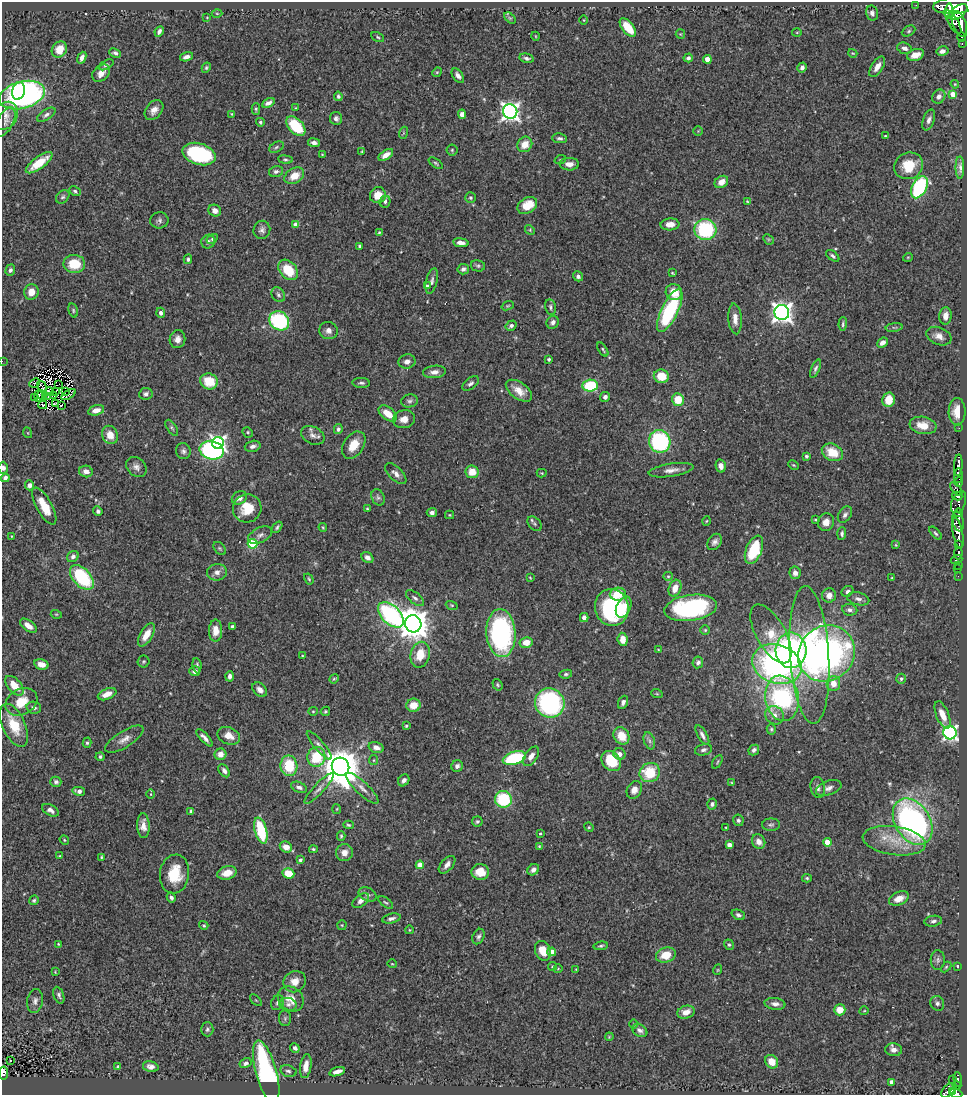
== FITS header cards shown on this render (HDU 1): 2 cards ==
NAXIS1  =                  965
NAXIS2  =                 1093

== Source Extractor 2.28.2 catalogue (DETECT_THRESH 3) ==
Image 965 x 1093 px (HDU 1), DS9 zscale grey, 1 PNG px = 1 image px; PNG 969 x 1097 px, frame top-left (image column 1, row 1093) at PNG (2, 2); each listed source drawn as its Kron ellipse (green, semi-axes under 4 px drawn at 4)
Background 0.709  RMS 0.027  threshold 0.0807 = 3 sigma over >= 5 px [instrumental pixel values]
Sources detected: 442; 2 with non-positive FLUX_AUTO (blend fragments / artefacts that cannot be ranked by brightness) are neither listed nor drawn; the other 440 listed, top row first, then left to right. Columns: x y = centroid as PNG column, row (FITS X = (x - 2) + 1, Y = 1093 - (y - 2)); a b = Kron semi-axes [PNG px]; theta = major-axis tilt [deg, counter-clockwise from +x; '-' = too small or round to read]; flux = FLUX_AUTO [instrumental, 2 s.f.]
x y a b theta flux
916 5 2 2 - 6
954 6 21 8 4 4100
949 11 8 4 84 1200
958 12 11 6 37 1200
217 13 5 3 - 1.6
872 13 7 6 - 6.3
207 17 2 2 - 1.4
510 18 7 4 -44 2.5
584 20 5 3 - 1.4
953 22 13 5 -59 740
959 24 13 6 -70 1400
628 27 11 5 -52 42
159 31 6 4 63 6.3
909 31 7 5 28 3.1
797 32 5 3 - 1.7
680 34 5 4 - 1.9
535 36 4 3 - 1.3
378 37 7 4 -28 2.6
962 37 4 3 - 23
962 43 3 2 - 69
904 48 7 5 -18 6.8
59 49 8 7 - 28
942 51 6 4 11 8.2
115 53 6 4 -25 4.5
853 53 4 3 - 1.5
915 55 9 5 17 16
186 57 7 4 16 7.4
82 58 6 3 68 7.6
527 58 7 4 -12 5.1
688 58 5 4 - 4.5
707 59 4 4 - 19
106 65 8 4 27 3.9
802 67 5 4 - 6.6
877 67 11 5 58 12
206 68 5 4 - 2.8
437 72 5 4 - 2
101 73 10 7 43 13
458 76 8 5 -54 7.7
955 84 4 3 - 1.7
19 91 9 6 74 130
953 94 4 4 - 21
22 95 23 13 15 490
338 96 5 4 - 3.5
939 97 7 6 - 8.1
268 103 7 4 28 6.9
296 108 4 3 - 1.9
256 109 6 4 -90 2.5
154 110 11 8 51 13
510 112 7 7 - 920
232 114 4 3 - 1.8
462 114 4 4 - 10
46 115 10 5 33 5.4
5 116 15 11 56 18
336 118 6 6 - 6.4
929 120 11 5 71 7.8
5 122 16 8 62 11
260 122 4 4 - 3.4
296 126 12 7 -47 74
698 131 4 4 - 1.7
403 133 6 4 71 2.5
885 136 3 3 - 2.2
560 138 7 5 -6 4.9
314 143 6 4 -8 7.7
525 144 8 7 - 24
276 147 7 5 28 3.5
452 150 5 5 - 2.9
362 151 4 3 - 1.5
199 154 17 10 -17 220
322 154 3 3 - 1.5
386 155 8 4 34 13
285 160 7 4 -8 3.2
560 160 6 4 19 2.3
39 163 16 6 36 48
436 163 8 4 -35 3
569 164 10 6 0 12
909 166 15 13 26 46
960 168 11 4 -89 4
276 171 7 5 13 5.9
294 176 10 7 31 26
721 182 7 5 35 16
919 187 12 7 62 210
75 191 6 4 -29 3.4
378 195 8 8 - 24
63 197 8 5 43 3.8
470 198 5 5 - 3.6
747 201 3 2 - 1.4
385 202 6 5 - 5.6
527 205 10 7 31 33
215 211 6 5 - 11
159 220 9 8 - 5.8
670 224 9 6 3 16
296 225 4 4 - 17
705 229 11 10 - 150
262 230 9 8 - 7.4
530 230 5 4 - 2.3
379 232 4 3 - 1.9
212 239 6 4 31 3
768 239 6 4 -44 2.6
208 242 7 6 - 6.1
461 243 8 4 -8 9.8
360 246 4 3 - 5
833 256 8 4 -38 4.1
908 257 5 3 - 1.5
188 259 5 4 - 3.6
74 264 11 9 -2 51
478 266 7 5 -12 3.6
463 269 6 5 - 5.5
10 270 5 5 - 5.3
288 270 11 8 -48 53
672 273 4 2 - 1.8
578 276 5 4 - 5.6
432 281 13 5 76 6.4
427 286 4 3 - 3.4
31 292 8 7 - 18
674 292 8 8 - 28
278 295 8 6 -54 5.3
508 306 6 4 20 2.3
550 307 8 5 -79 4.4
73 310 7 4 -74 3
670 311 23 8 64 170
782 312 7 7 - 1200
161 313 5 4 - 5.9
946 316 9 6 86 13
735 319 15 6 -86 15
279 321 10 9 - 190
553 322 7 6 - 6.9
843 324 7 3 88 3.3
511 326 6 4 33 5.1
894 327 8 4 8 3.3
328 331 9 8 - 10
939 336 13 8 -22 15
177 339 9 8 - 10
882 343 6 4 40 11
603 349 8 3 -55 2.8
549 359 3 3 - 3.3
2 361 2 2 - 4.9
407 361 8 7 - 8.7
815 369 10 4 67 4.8
434 372 11 6 6 9.8
661 376 7 7 - 41
209 381 9 8 - 47
35 383 5 3 - 0.6
361 383 9 5 -4 4.6
471 383 9 5 39 6
59 384 2 2 - 0.69
590 386 7 6 - 92
42 387 6 2 -58 4.2
49 391 4 2 - 1.5
56 391 3 2 - 0.68
65 391 4 2 - 0.056
519 391 15 8 -35 22
146 394 7 6 - 6.1
42 395 5 2 - 1.9
68 395 8 2 33 1.9
38 396 6 3 89 1.1
53 396 4 2 - 2.3
48 397 3 2 - 1.7
605 397 5 5 - 6.7
35 398 3 2 - 0.22
678 400 6 6 - 34
889 400 7 6 - 35
410 401 8 6 11 5
55 404 3 2 - 2.7
43 405 4 2 - 1.5
62 405 4 2 - 1.3
96 410 8 5 15 13
957 412 14 8 89 30
388 413 10 6 -38 29
404 419 11 9 12 15
923 425 13 8 -10 28
172 428 9 4 -57 3.8
959 428 2 2 - 7.6
338 429 5 4 - 4.5
248 432 5 4 - 2.6
28 433 5 3 - 1.5
110 435 9 7 -68 22
313 435 12 8 -25 10
660 441 11 10 - 220
218 443 6 6 - 500
354 445 15 10 56 31
253 446 8 5 16 6.5
212 450 12 9 -13 380
183 451 8 7 - 6
832 452 11 8 -27 41
806 456 4 4 - 4.3
794 465 6 4 -26 2.3
958 465 11 4 87 1200
721 466 6 5 - 11
136 467 11 8 -43 9.6
3 468 6 5 - 5.7
671 470 22 6 9 14
86 471 7 5 -14 10
472 472 6 6 - 27
542 473 5 4 - 1.7
396 474 13 6 -44 11
958 475 7 4 86 490
5 478 4 4 - 7.4
959 482 5 3 - 180
30 485 5 4 - 7.7
956 489 8 3 -49 230
957 496 5 4 - 260
378 497 8 6 -64 4.9
239 498 8 6 34 11
959 502 11 7 68 500
44 506 20 7 -61 35
247 508 14 14 - 44
367 509 3 2 - 2
98 511 5 4 - 3.9
432 512 5 4 - 6.1
959 513 4 4 - 260
450 515 4 4 - 1.8
845 515 9 6 56 6.1
815 520 3 2 - 1.9
706 521 4 3 - 1.5
958 521 10 5 -77 570
826 522 9 8 - 16
535 524 8 5 -45 4.1
277 527 6 3 52 3.1
323 527 4 3 - 1.8
936 533 8 4 -48 3.3
958 533 16 5 -79 1500
842 534 6 4 85 4.2
260 535 13 7 26 8.2
12 536 3 2 - 1.3
715 542 9 6 55 7.6
253 544 5 5 - 120
896 545 4 3 - 1.7
959 545 3 3 - 5.2
220 548 7 5 -48 2.8
754 550 15 8 68 85
958 553 6 3 82 570
73 557 6 5 - 6.9
367 557 6 5 - 8.4
957 559 6 2 19 110
958 565 2 2 - 23
958 568 3 3 - 30
217 572 10 8 8 9.4
795 573 6 5 - 7.5
668 576 5 4 - 2.4
958 576 2 2 - 5.5
82 577 15 8 -48 140
530 578 4 3 - 1.7
892 578 4 3 - 1.3
309 579 6 3 -59 2.5
675 588 8 6 70 19
847 591 6 5 - 4.9
618 594 8 6 4 41
829 595 7 7 - 13
415 598 10 5 -39 5.5
858 599 11 6 -14 8.3
452 605 6 4 -19 2.3
624 607 11 7 65 22
612 608 18 16 -77 230
691 608 26 13 8 250
850 610 8 5 -9 5.8
56 614 5 3 - 1.9
391 615 15 9 -45 350
584 618 4 4 - 8.4
413 624 8 8 - 3200
28 626 10 5 -36 13
232 626 4 3 - 3.8
705 630 4 4 - 2.2
216 631 11 6 89 23
501 633 24 14 -86 360
771 634 33 14 -60 45
146 635 13 6 60 25
623 639 6 5 - 20
526 642 6 5 - 23
658 649 4 3 - 1.3
791 650 17 15 -87 360
826 653 29 27 41 630
420 655 13 9 77 35
809 655 69 19 -86 200
302 656 4 3 - 1.8
144 662 6 6 - 2.7
698 662 6 5 - 5.5
41 664 7 5 -14 14
777 664 25 19 -19 390
197 666 8 4 -84 4.2
195 671 5 5 - 8.1
566 674 6 4 10 3.2
230 676 5 4 - 6.6
334 679 5 4 - 2.2
901 679 5 5 - 4.2
833 684 7 7 - 19
497 685 6 4 -55 2.9
14 686 12 6 -48 30
260 690 8 6 -42 9.3
107 694 10 5 22 16
657 694 6 3 -19 1.9
782 698 23 16 -80 280
21 702 17 13 28 38
623 702 7 4 68 6
550 703 15 14 - 280
413 705 7 6 - 24
34 708 7 6 - 5.5
313 711 5 4 - 1.9
325 711 5 4 - 2.5
775 715 10 8 -41 13
943 715 14 6 -68 21
14 725 23 11 -66 49
406 726 3 3 - 2.1
771 729 5 4 - 2.7
950 733 6 6 - 520
702 735 11 4 -59 7.4
229 736 11 8 -23 21
621 736 9 7 -56 31
205 738 11 4 -48 7.9
124 739 22 8 32 15
649 741 9 5 -71 5.6
87 743 5 4 - 2.9
319 745 18 5 -50 8.1
376 747 8 5 -16 11
703 750 8 5 13 5.5
754 750 6 4 46 5.2
220 754 6 5 - 15
619 754 6 5 - 7.8
531 756 11 6 56 12
100 757 4 4 - 3.9
316 757 10 9 - 77
514 758 12 6 16 120
374 760 5 4 - 2.1
611 761 11 8 -50 62
717 762 7 3 61 2.2
289 766 10 8 -80 69
457 766 6 5 - 6.3
341 767 9 8 - 5800
224 771 7 5 -55 7.6
650 773 10 9 - 64
404 780 6 5 - 6.4
56 782 5 5 - 4.3
732 783 4 4 - 2.2
299 787 8 5 -23 7.1
362 788 21 6 -43 15
818 788 10 7 -80 6.9
829 788 13 7 19 8.9
319 789 20 5 47 9.3
634 790 9 7 59 13
79 791 6 4 -12 9.2
151 794 5 3 - 1.8
503 799 8 8 - 110
712 804 5 5 - 4.9
337 809 5 3 - 1.7
50 810 9 5 -29 7.8
191 811 4 3 - 3.9
738 820 6 5 - 4
477 821 5 5 - 3.2
913 822 25 17 -59 570
348 825 5 4 - 2.6
771 825 9 6 0 4.8
143 826 12 6 -88 13
589 827 5 4 - 2.2
726 828 4 3 - 1.6
261 831 13 6 -75 100
540 833 3 3 - 2.4
341 836 5 4 - 2.4
64 840 5 4 - 2.1
894 841 31 14 -8 53
759 842 7 6 - 12
827 842 4 4 - 33
729 845 4 4 - 11
539 846 4 4 - 2.1
286 847 6 5 - 16
313 849 4 3 - 2.4
344 852 8 8 - 15
59 856 3 3 - 1.5
101 857 4 3 - 2
300 860 3 3 - 5
420 865 4 4 - 33
447 865 10 6 48 10
533 870 6 5 - 6.9
480 872 9 8 - 32
227 873 10 6 14 24
288 873 6 5 - 48
174 874 19 14 81 59
807 878 5 4 - 2.7
367 894 9 6 -27 6.3
171 898 5 4 - 4.9
899 898 10 6 23 18
34 900 5 4 - 3.4
361 901 9 6 37 9.1
386 902 8 4 -39 3.4
738 915 7 5 -23 4.9
391 918 9 4 13 6.3
933 921 9 5 8 5.6
204 925 5 4 - 2.5
342 925 5 4 - 2.3
409 930 4 3 - 1.4
478 936 8 6 65 5.4
59 944 3 2 - 1.8
729 945 5 4 - 3.2
601 946 7 4 7 3.4
543 951 10 7 -69 31
552 952 4 4 - 16
666 955 10 7 18 37
938 960 10 7 -90 5.6
392 964 5 3 - 1.5
553 966 4 4 - 2.2
958 966 4 3 - 2.4
946 967 6 4 46 2.3
558 969 4 3 - 1.4
576 969 3 2 - 1.1
717 970 5 3 - 1.6
55 972 3 3 - 1.5
295 982 11 10 - 18
59 995 9 5 -69 4.6
291 999 14 11 -41 25
256 1000 7 3 -45 1.5
35 1001 12 8 81 8.6
278 1003 8 6 59 5
937 1003 7 6 - 5.4
288 1004 8 6 -10 6.3
775 1004 10 6 -7 8.2
840 1010 5 5 - 24
864 1011 5 3 - 1.4
686 1012 9 6 18 16
285 1018 8 6 89 3.6
634 1024 4 2 - 1.3
207 1029 7 6 - 4.1
640 1030 8 6 -33 6.4
609 1037 4 3 - 1.6
295 1048 5 4 - 5.8
894 1050 8 6 -5 9.6
10 1060 3 2 - 1.9
772 1062 7 6 - 24
246 1063 6 4 29 5.1
118 1066 3 3 - 2.1
306 1066 12 5 81 15
151 1067 8 5 -13 8.7
288 1071 8 5 -15 4.8
266 1072 32 10 -74 300
337 1072 8 4 17 11
4 1073 6 4 80 71
958 1079 7 3 -86 150
953 1080 2 2 - 1.4
892 1082 4 4 - 13
957 1086 4 3 - 84
948 1090 9 5 45 250
952 1092 4 2 - 130
956 1093 6 4 -23 280
At the frame edge (FLAGS 8, measured only in part): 4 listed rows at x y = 2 361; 3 468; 4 1073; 956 1093
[2 non-positive-flux detections neither listed nor drawn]